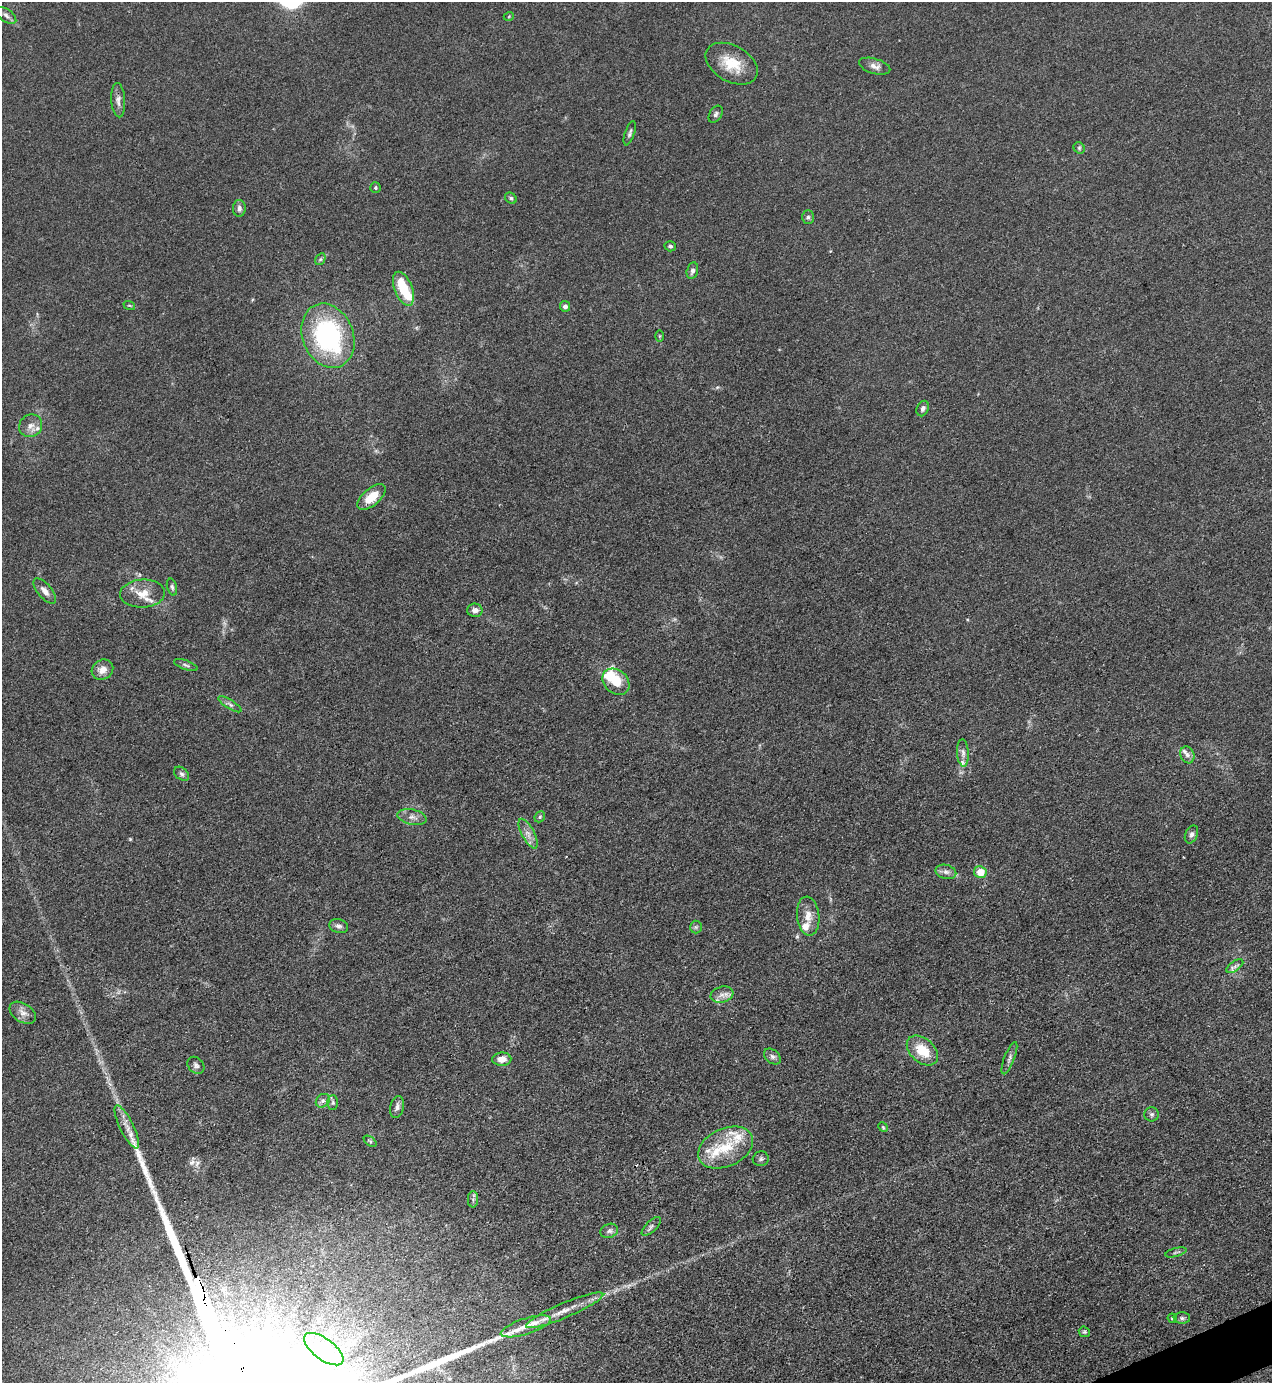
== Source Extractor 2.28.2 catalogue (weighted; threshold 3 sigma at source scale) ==
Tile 6 of 4 x 4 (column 2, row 2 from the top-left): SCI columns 1552-2821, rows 2762-4142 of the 5510 x 5523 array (HDU 1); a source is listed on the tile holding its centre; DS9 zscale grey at full resolution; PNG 1274 x 1385 px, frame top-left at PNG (2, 2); each listed source drawn as its Kron ellipse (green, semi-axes under 4 px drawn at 4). Shown black and unused: <1% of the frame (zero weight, under 3 of 4 exposures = <1% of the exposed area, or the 3 px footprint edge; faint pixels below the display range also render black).
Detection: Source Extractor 2.28.2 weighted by HDU 2 'WHT'; one run over the whole footprint, this tile lists its part. Background 0.0432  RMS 0.0049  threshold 0.0221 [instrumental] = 3 sigma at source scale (4.5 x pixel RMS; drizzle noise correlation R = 1.50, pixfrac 1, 0.05/0.05 arcsec/px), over >= 5 px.
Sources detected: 85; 1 too faint to see at this stretch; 2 inside a brighter object's white glare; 1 cosmic-ray / hot-pixel residue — neither listed nor drawn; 11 inside a brighter listed object's ellipse — not listed separately; the other 70 listed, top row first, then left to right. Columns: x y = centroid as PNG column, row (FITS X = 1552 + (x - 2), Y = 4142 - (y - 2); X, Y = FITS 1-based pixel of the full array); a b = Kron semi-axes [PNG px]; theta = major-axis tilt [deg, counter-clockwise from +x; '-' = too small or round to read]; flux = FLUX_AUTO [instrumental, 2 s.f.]
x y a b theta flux
6 15 11 6 -36 1.9
509 16 5 3 - 0.39
732 64 28 18 -30 13
875 66 16 7 -16 2.9
118 100 17 7 -86 2.9
716 114 9 6 57 1.3
630 133 13 4 71 1.4
1079 148 6 5 - 0.82
375 188 5 5 - 0.75
511 198 6 5 - 0.89
239 208 8 6 88 1.8
808 217 7 6 - 1.1
670 246 5 5 - 1
320 259 6 4 59 0.79
692 271 8 5 76 1.7
403 289 18 9 -68 17
129 305 6 3 -18 0.54
565 306 5 5 - 2
328 336 33 25 -68 74
660 336 5 3 - 0.46
923 408 8 6 66 1.6
31 426 12 11 - 3.6
371 497 17 8 39 9.8
172 587 8 5 -74 1.1
45 591 15 7 -50 2.9
143 594 22 14 3 8.2
475 610 7 6 - 2.5
186 665 12 4 -19 1.2
102 670 11 9 34 4.4
616 682 15 11 -41 11
230 704 13 4 -32 1.6
963 753 13 6 -86 2.1
1187 755 8 7 - 1.9
182 774 8 6 -39 1.3
412 817 15 7 -13 3.1
540 817 6 5 - 0.76
528 834 16 6 -62 3.3
1191 834 9 6 67 1.5
946 872 10 7 -14 2.3
980 872 6 6 - 7.2
808 916 19 11 -84 5.9
339 926 9 7 -18 1.8
696 927 6 6 - 0.96
1235 966 10 5 35 1.7
722 995 11 7 17 2.8
23 1013 14 9 -33 3.4
922 1051 18 12 -41 12
772 1057 9 6 -39 1.5
1009 1058 17 5 69 1.9
502 1059 9 6 1 4.6
196 1065 9 7 -45 1.6
323 1101 7 6 - 1.5
333 1102 7 5 -89 0.92
397 1107 11 6 76 1.9
1152 1114 7 7 - 1.4
127 1127 24 7 -64 4.6
883 1127 5 4 - 0.54
370 1141 7 4 -37 0.85
726 1148 29 19 25 17
761 1159 8 7 - 1.3
473 1199 8 5 -90 1.1
651 1226 12 5 45 1.5
609 1231 9 7 17 1.5
1176 1252 11 3 15 0.88
565 1310 42 7 23 8.4
1172 1318 5 4 - 0.69
1182 1318 8 5 -1 1.2
526 1326 26 8 18 7.3
1084 1332 6 5 - 0.75
324 1349 23 10 -37 12